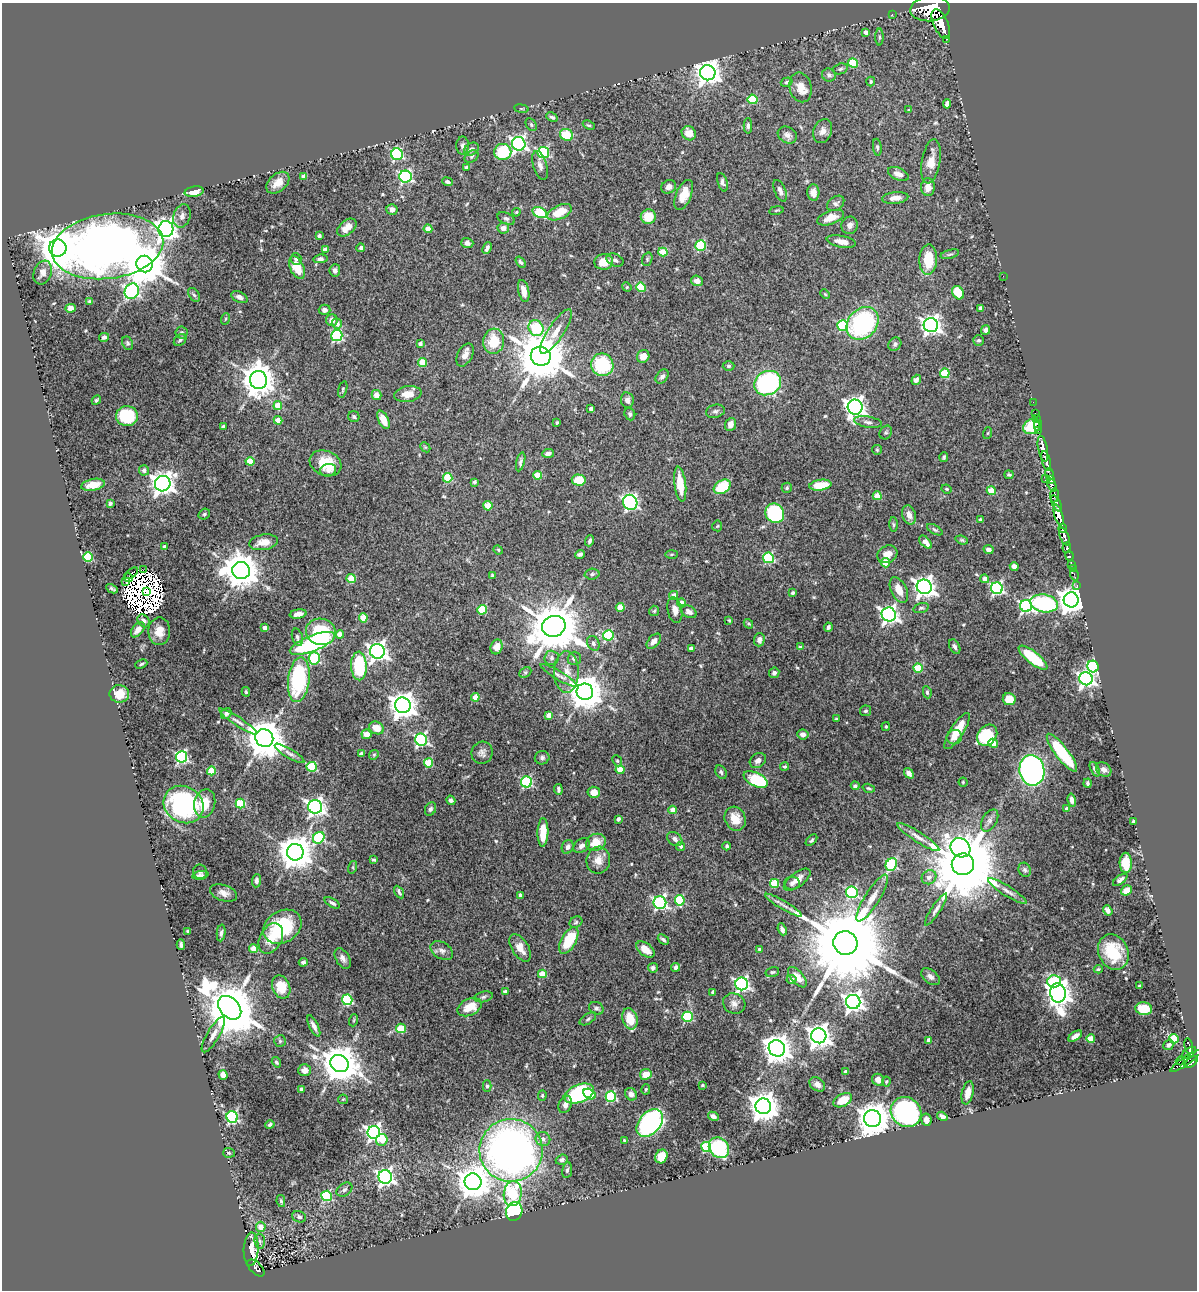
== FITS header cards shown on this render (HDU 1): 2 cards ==
NAXIS1  =                 1195
NAXIS2  =                 1288

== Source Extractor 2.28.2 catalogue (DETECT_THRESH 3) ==
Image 1195 x 1288 px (HDU 1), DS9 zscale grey, 1 PNG px = 1 image px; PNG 1199 x 1292 px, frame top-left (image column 1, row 1288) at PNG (2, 3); each listed source drawn as its Kron ellipse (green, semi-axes under 4 px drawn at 4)
Background 1.57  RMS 0.02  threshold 0.0606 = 3 sigma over >= 5 px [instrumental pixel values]
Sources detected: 554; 17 with non-positive FLUX_AUTO (blend fragments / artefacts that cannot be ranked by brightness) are neither listed nor drawn; of the other 537, the 500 brightest by FLUX_AUTO listed and drawn (37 fainter detections omitted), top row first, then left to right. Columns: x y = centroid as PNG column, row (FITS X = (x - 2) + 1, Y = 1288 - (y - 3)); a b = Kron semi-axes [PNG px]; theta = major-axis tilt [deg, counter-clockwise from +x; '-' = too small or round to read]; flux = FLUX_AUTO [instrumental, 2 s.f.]
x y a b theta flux
930 9 20 12 4 15000
892 14 2 2 - 17
941 24 16 7 -66 7900
866 32 4 3 - 5
879 37 8 4 90 2.2
947 39 3 2 - 32
853 63 5 4 - 52
840 69 7 5 20 3
708 73 8 7 - 1300
829 75 7 6 - 3.8
871 81 5 3 - 1.9
787 82 6 4 18 2.4
801 87 15 11 -77 16
753 99 5 4 - 56
947 104 5 4 - 5.4
521 109 7 3 -9 1.6
909 110 3 3 - 1.9
552 117 6 3 -27 3.2
531 125 7 5 -51 2.7
589 125 6 4 -24 2
748 126 8 4 90 3
823 131 12 9 68 9
689 133 7 6 - 16
566 135 7 5 -22 41
787 135 10 8 -29 6.4
519 144 7 6 - 390
463 145 9 6 89 4.5
877 147 8 4 -83 2.6
471 149 8 5 32 5.2
503 152 8 8 - 66
543 153 6 5 - 160
397 154 6 6 - 170
471 157 7 5 35 2.6
931 161 22 9 80 19
540 165 15 7 -74 6.3
466 168 4 3 - 4
898 174 11 6 -23 9.7
304 177 4 4 - 13
405 177 6 6 - 250
447 182 6 4 -22 3.3
722 182 9 5 -73 3.7
278 183 13 8 41 14
669 187 8 6 33 6.5
928 187 9 7 -89 10
780 191 11 5 -66 5.8
194 192 9 5 10 12
813 193 8 6 -86 9.7
684 195 16 7 67 20
895 198 13 6 6 11
836 203 9 6 37 4.7
392 209 5 5 - 7.3
776 210 7 3 9 1.7
516 212 4 3 - 1.5
560 212 13 7 23 27
540 213 7 5 -24 87
182 216 12 8 72 6.8
648 217 7 7 - 25
506 218 9 5 -25 3.5
831 218 14 6 19 17
850 225 9 8 - 6.3
347 228 11 7 39 13
503 228 6 5 - 7
166 229 8 7 - 910
428 229 4 4 - 13
319 236 4 3 - 3.8
841 242 15 6 -10 10
467 243 6 5 - 5.5
108 246 56 32 8 1200
701 246 5 5 - 95
58 248 9 8 - 3500
361 248 4 3 - 3.3
487 248 6 3 66 4
325 250 4 4 - 9.7
663 252 4 4 - 33
950 254 9 4 15 2.6
296 259 6 5 - 3.9
320 259 7 4 7 4
647 259 7 5 72 2
615 260 9 6 -25 3.8
928 260 15 9 87 38
520 262 6 4 -55 2.9
604 262 9 7 5 20
145 264 8 8 - 5700
297 268 12 7 -64 29
335 270 6 5 - 4
43 273 12 8 70 9.5
1003 276 2 2 - 13
697 281 6 5 - 6.8
627 287 5 4 - 1.5
641 287 5 4 - 64
132 291 8 7 - 260
524 291 11 5 -78 12
958 293 7 5 -55 28
825 294 5 3 - 1.5
194 295 8 5 -53 2.9
239 297 9 5 -26 5.5
90 302 4 3 - 2.7
71 308 5 4 - 8.2
980 308 4 3 - 6.1
324 310 6 5 - 6.3
225 319 6 3 71 1.7
332 320 6 6 - 9.7
863 323 18 14 47 180
337 324 5 5 - 9
931 325 7 7 - 740
843 326 5 5 - 100
536 328 8 7 - 110
986 330 5 4 - 4.6
556 331 26 8 57 17
182 332 6 6 - 2.8
337 336 6 5 - 130
104 337 5 4 - 3
180 340 7 5 39 2.7
979 340 5 5 - 2.5
494 341 12 10 84 41
128 343 7 5 -63 2.5
420 344 4 4 - 4.4
895 344 7 6 - 3.5
465 355 12 7 63 8.8
541 356 10 9 - 8600
643 356 7 6 - 14
423 363 4 4 - 41
602 365 11 11 - 88
729 366 6 4 1 2.4
945 373 4 4 - 56
662 376 8 5 49 4.8
258 380 9 8 - 2600
916 380 5 4 - 4.4
768 383 14 11 27 220
343 389 8 4 76 2.1
408 394 13 8 8 17
376 395 5 5 - 11
96 400 5 3 - 2
627 400 8 6 -81 6.6
1033 402 2 2 - 23
278 405 4 4 - 30
855 407 7 7 - 760
591 409 4 4 - 8.4
715 411 9 6 13 4
1035 413 2 2 - 21
630 414 6 5 - 3.1
127 416 11 10 - 69
354 417 6 5 - 2.6
1037 419 2 2 - 29
278 420 4 4 - 18
383 420 10 5 -64 16
557 422 3 3 - 1.8
868 422 14 5 -9 5.8
730 425 7 5 69 9.2
1038 425 5 2 - 48
1032 426 9 7 33 48
223 427 4 4 - 4.8
1039 430 2 2 - 34
886 432 7 6 - 2.4
988 433 6 4 71 1.5
425 447 6 4 -44 1.7
1043 449 13 4 -78 3000
877 450 5 4 - 1.7
548 453 6 4 6 4.4
944 457 5 4 - 2.2
250 461 4 4 - 31
1046 461 10 3 -74 2600
521 462 10 4 76 4.1
325 463 16 12 -21 36
144 470 5 5 - 4.9
328 470 8 6 12 4.5
1049 474 6 3 -74 180
538 475 4 4 - 32
1009 475 4 3 - 2.2
448 478 5 5 - 64
1045 479 2 2 - 110
1050 479 3 3 - 220
579 480 7 5 -3 29
475 482 4 3 - 2.3
163 484 8 7 - 1100
680 484 17 6 -83 31
93 485 12 6 11 16
820 485 11 5 8 32
1052 485 7 3 -70 1200
722 487 9 6 33 54
787 488 5 5 - 2.5
947 489 5 3 - 1.7
991 491 4 4 - 33
1054 495 7 3 83 930
877 496 4 4 - 24
630 502 8 7 - 300
1057 503 9 3 -66 950
110 504 4 3 - 2.3
488 506 4 4 - 33
775 513 10 9 - 150
204 514 6 5 - 2.7
909 515 10 6 -74 9
1059 515 10 4 -75 4800
980 520 3 3 - 2.6
893 525 7 4 -89 2.2
717 526 5 5 - 1.8
1062 528 4 3 - 980
935 530 8 4 -30 2.7
1064 537 10 4 -67 3100
962 540 6 4 -20 2.2
590 541 6 3 69 3.2
264 542 14 7 9 17
926 542 8 4 -47 8.7
164 547 4 3 - 2.9
1067 548 5 3 - 570
498 550 5 4 - 1.7
989 550 5 4 - 6.2
580 554 5 4 - 3.8
672 554 6 3 1 1.6
887 554 10 8 28 13
1069 556 5 3 - 310
88 557 5 4 - 78
768 558 5 5 - 120
885 563 5 4 - 27
1071 564 3 3 - 81
1014 567 4 4 - 8.1
1073 569 2 2 - 13
144 570 3 2 - 2.7
241 571 9 8 - 3400
132 573 7 2 38 3.2
592 574 7 5 3 3.1
492 575 4 4 - 1.5
1074 575 6 2 -72 32
128 578 4 3 - 3.9
351 578 4 4 - 41
985 579 4 4 - 8.6
126 582 3 2 - 4.8
1077 586 3 2 - 29
924 587 7 7 - 900
997 588 6 6 - 250
112 589 6 3 -26 2.3
899 590 14 7 -64 18
147 592 4 3 - 2.1
793 593 4 3 - 2.4
674 595 4 4 - 11
1071 600 7 7 - 1800
681 603 5 4 - 10
1044 603 14 9 -9 180
1026 606 6 6 - 270
620 607 4 4 - 28
921 608 8 4 15 2.6
482 610 5 5 - 63
675 610 13 7 -79 9.1
654 611 5 5 - 2
689 611 9 5 -32 5.7
298 614 8 4 8 7.3
889 614 7 7 - 560
363 618 4 4 - 23
729 620 4 3 - 1.5
144 621 7 5 -50 4.2
748 624 5 4 - 1.8
554 626 12 10 19 9000
828 627 4 3 - 3.1
265 628 4 4 - 6.9
138 630 9 5 50 10
159 631 14 11 88 17
321 632 15 13 -11 66
340 634 4 4 - 13
608 635 5 5 - 110
297 637 9 5 -73 4.2
759 640 7 5 87 5.7
654 641 9 5 48 7.7
312 643 24 8 22 190
593 643 8 6 -64 4.1
497 647 7 6 - 13
800 647 4 4 - 1.7
955 647 8 5 -63 3.9
691 649 4 3 - 7.2
377 651 7 7 - 780
314 658 6 5 - 110
551 658 7 7 - 4.6
574 658 6 6 - 4.8
1033 658 18 6 -39 67
141 664 6 4 22 2.2
359 666 14 8 -88 90
1093 667 6 5 - 240
918 668 5 4 - 45
525 672 6 5 - 2.3
566 672 21 12 90 18
774 673 5 5 - 4.3
559 675 21 4 -31 5.4
1086 679 7 6 - 500
299 680 22 10 83 120
246 692 5 3 - 1.7
585 692 8 8 - 3200
927 692 6 4 -81 2.2
119 694 10 9 - 23
475 697 4 4 - 13
1009 699 6 6 - 26
403 705 8 7 - 1600
865 711 5 5 - 2.5
226 713 6 5 - 4.1
549 715 4 4 - 14
836 719 3 3 - 1.7
238 721 22 4 -33 6.8
886 726 4 3 - 1.9
376 728 8 6 -25 15
957 731 21 6 57 30
366 734 5 4 - 12
803 734 5 5 - 6.6
987 735 11 9 50 65
954 737 8 7 - 10
264 738 9 8 - 4200
421 740 6 6 - 250
993 743 5 4 - 12
289 753 17 4 -31 5.8
482 753 11 10 - 6.9
1062 753 23 6 -53 83
361 754 4 3 - 3.4
374 755 5 4 - 1.8
181 757 6 5 - 200
542 758 7 6 - 3.9
758 760 9 7 38 7
617 761 6 4 -67 2
428 763 4 4 - 56
312 767 5 5 - 79
784 767 4 4 - 2.2
1095 769 8 4 -65 3.3
620 770 4 4 - 35
1032 770 15 12 -81 450
1104 770 8 6 -37 5.4
211 771 4 4 - 48
721 772 7 5 -63 3
909 773 6 4 -52 6.5
756 779 13 6 -26 87
526 782 5 5 - 150
963 782 4 4 - 1.7
1088 783 4 3 - 2.5
855 786 4 4 - 4.1
869 788 6 4 -17 2
558 789 5 3 - 2.9
594 792 6 5 - 14
451 800 5 4 - 3.5
1072 800 6 4 -76 5.4
205 803 14 10 76 27
184 804 21 18 -32 210
240 804 5 4 - 71
315 807 7 7 - 610
430 809 7 5 65 3.4
1067 809 4 4 - 6.5
673 810 4 4 - 15
618 819 4 3 - 3.7
735 819 12 10 -65 21
990 820 12 7 59 6.2
1133 821 3 3 - 2.4
543 832 14 5 88 28
918 837 25 5 -32 10
319 838 6 5 - 120
675 839 8 6 -37 5.2
811 840 7 4 45 2.3
596 842 10 8 22 26
581 846 9 6 39 5.8
681 846 4 4 - 2.6
727 846 4 4 - 3.7
568 847 7 5 64 5.1
960 848 10 9 - 480
295 852 8 8 - 3000
374 860 4 3 - 1.8
598 860 13 12 - 14
1126 863 10 6 -88 32
891 864 6 5 - 140
963 864 11 11 - 18000
353 867 6 4 73 1.8
1025 870 7 6 - 3.3
200 872 7 7 - 3.6
200 875 8 4 8 3.4
929 877 7 6 - 6.3
797 880 16 7 37 11
1120 880 8 4 36 3.8
256 881 6 4 85 3.5
775 883 4 4 - 47
792 883 8 6 0 4.5
1126 890 6 5 - 13
1008 891 23 5 -32 9.2
399 892 7 3 -59 3.2
852 892 6 5 - 140
224 893 14 8 -19 9
520 895 4 3 - 4.7
872 898 27 7 58 16
680 900 5 5 - 86
332 903 8 4 -29 4
660 903 6 6 - 290
784 905 21 4 -30 7.6
936 910 19 4 57 6.2
1108 910 5 4 - 4.8
576 922 7 5 29 2.7
282 927 20 16 32 84
782 929 6 4 -68 5
188 931 3 3 - 2.2
221 933 8 4 83 3.8
271 938 16 11 62 23
569 940 14 7 61 51
663 940 6 4 -40 2.8
845 943 12 11 - 32000
181 945 5 3 - 3.1
520 948 15 8 -58 15
253 949 4 4 - 31
760 949 4 3 - 5.3
646 950 10 6 -38 18
442 951 12 8 -31 6.6
1113 952 18 14 -65 60
343 958 11 6 -61 6.5
303 962 4 4 - 4.2
676 967 4 4 - 5.7
653 968 5 4 - 4.2
1098 969 4 3 - 1.8
772 972 7 5 15 2.3
542 974 4 4 - 27
797 977 12 6 -49 11
930 977 11 6 -38 5.2
791 979 5 4 - 4.8
1054 981 6 6 - 97
742 984 6 6 - 350
1140 986 3 3 - 3.3
281 987 12 8 -66 32
505 992 4 3 - 5.9
713 992 4 3 - 5.2
1058 993 10 7 -80 1300
483 997 9 5 13 3.5
347 1000 5 5 - 120
853 1002 7 7 - 790
734 1004 11 10 - 9.2
470 1007 12 8 25 26
230 1008 13 9 -47 8200
596 1008 7 6 - 3.7
1144 1009 8 6 -7 39
687 1017 5 5 - 100
588 1019 9 5 33 3.3
630 1019 11 7 -74 34
354 1020 6 4 71 1.6
314 1026 11 4 -64 6.8
401 1028 5 4 - 43
213 1035 20 6 59 9.5
819 1036 7 7 - 1200
1075 1036 8 4 35 6.9
1091 1039 4 4 - 20
1174 1039 5 4 - 52
929 1040 4 4 - 11
280 1041 6 6 - 2.6
1169 1045 6 4 41 4
1189 1046 8 3 -79 330
777 1048 8 7 - 1800
1189 1053 8 3 33 540
1180 1061 4 3 - 130
1186 1061 18 4 34 810
276 1062 5 4 - 2.4
1191 1062 8 3 38 810
340 1063 9 8 - 3800
305 1070 6 6 - 9.8
846 1072 4 4 - 4.4
646 1074 6 5 - 18
223 1075 5 4 - 12
878 1080 6 5 - 8.4
886 1081 5 4 - 1.7
817 1084 9 6 -38 6.7
702 1085 4 3 - 2.2
487 1086 5 4 - 2.3
301 1089 4 4 - 2.8
646 1089 5 4 - 1.9
579 1093 15 8 22 180
968 1093 12 5 77 13
590 1094 6 4 -30 19
631 1094 6 5 - 6.2
542 1095 5 4 - 1.9
611 1097 5 5 - 120
343 1099 5 4 - 1.6
843 1100 10 6 26 27
565 1104 9 6 66 8.7
763 1106 8 7 - 2100
906 1112 16 14 -41 250
713 1116 5 4 - 4.5
942 1116 6 4 -35 5.8
232 1117 6 5 - 210
873 1119 8 8 - 2800
926 1120 6 5 - 7.3
650 1123 16 10 49 300
270 1125 5 4 - 2.6
374 1132 6 6 - 490
543 1139 7 7 - 6.7
382 1140 6 5 - 22
624 1140 3 3 - 1.8
706 1147 5 5 - 76
719 1148 11 9 -47 150
511 1150 32 31 - 810
229 1153 6 5 - 2.1
661 1156 7 6 - 26
562 1160 6 5 - 4.1
567 1170 8 5 80 3.6
385 1177 7 6 - 520
473 1182 8 8 - 2600
344 1190 8 6 33 3.9
513 1193 12 9 81 110
327 1196 5 5 - 100
281 1201 6 4 -80 2.4
514 1211 9 8 - 180
299 1217 7 5 -21 3.5
261 1227 5 5 - 15
260 1241 7 5 -82 2.9
251 1249 16 7 87 15
256 1268 10 5 -45 330
At the frame edge (FLAGS 8, measured only in part): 1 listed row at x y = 930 9
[37 fainter detections neither listed nor drawn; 17 non-positive-flux detections neither listed nor drawn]